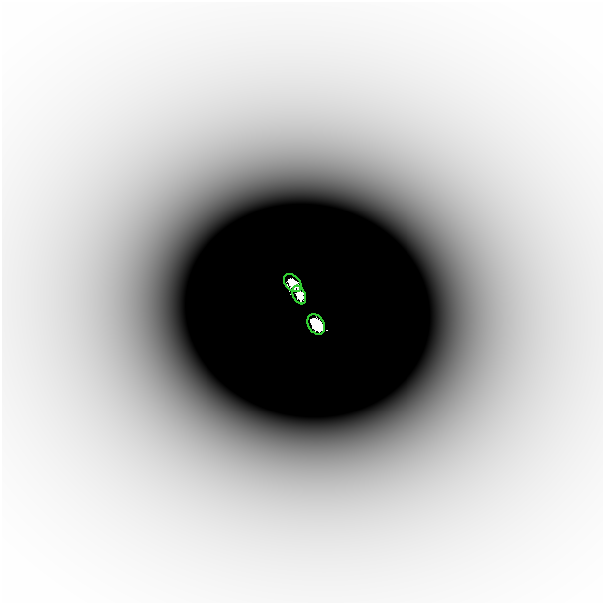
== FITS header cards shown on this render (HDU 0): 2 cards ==
NAXIS1  =                  601
NAXIS2  =                  601

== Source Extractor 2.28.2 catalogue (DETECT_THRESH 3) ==
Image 601 x 601 px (HDU 0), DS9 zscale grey, 1 PNG px = 1 image px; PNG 605 x 605 px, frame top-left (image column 1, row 601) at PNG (2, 2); each listed source drawn as its Kron ellipse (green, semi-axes under 4 px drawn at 4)
Background -4.97e-05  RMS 1.1e-05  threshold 3.41e-05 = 3 sigma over >= 5 px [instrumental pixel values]
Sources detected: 3; all 3 listed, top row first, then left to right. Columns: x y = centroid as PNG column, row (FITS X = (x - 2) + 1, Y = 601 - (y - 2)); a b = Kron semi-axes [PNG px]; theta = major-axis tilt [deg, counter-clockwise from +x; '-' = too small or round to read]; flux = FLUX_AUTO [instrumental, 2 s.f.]
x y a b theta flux
293 283 10 7 -48 0.094
299 295 10 6 -66 0.18
316 324 11 7 -59 0.9